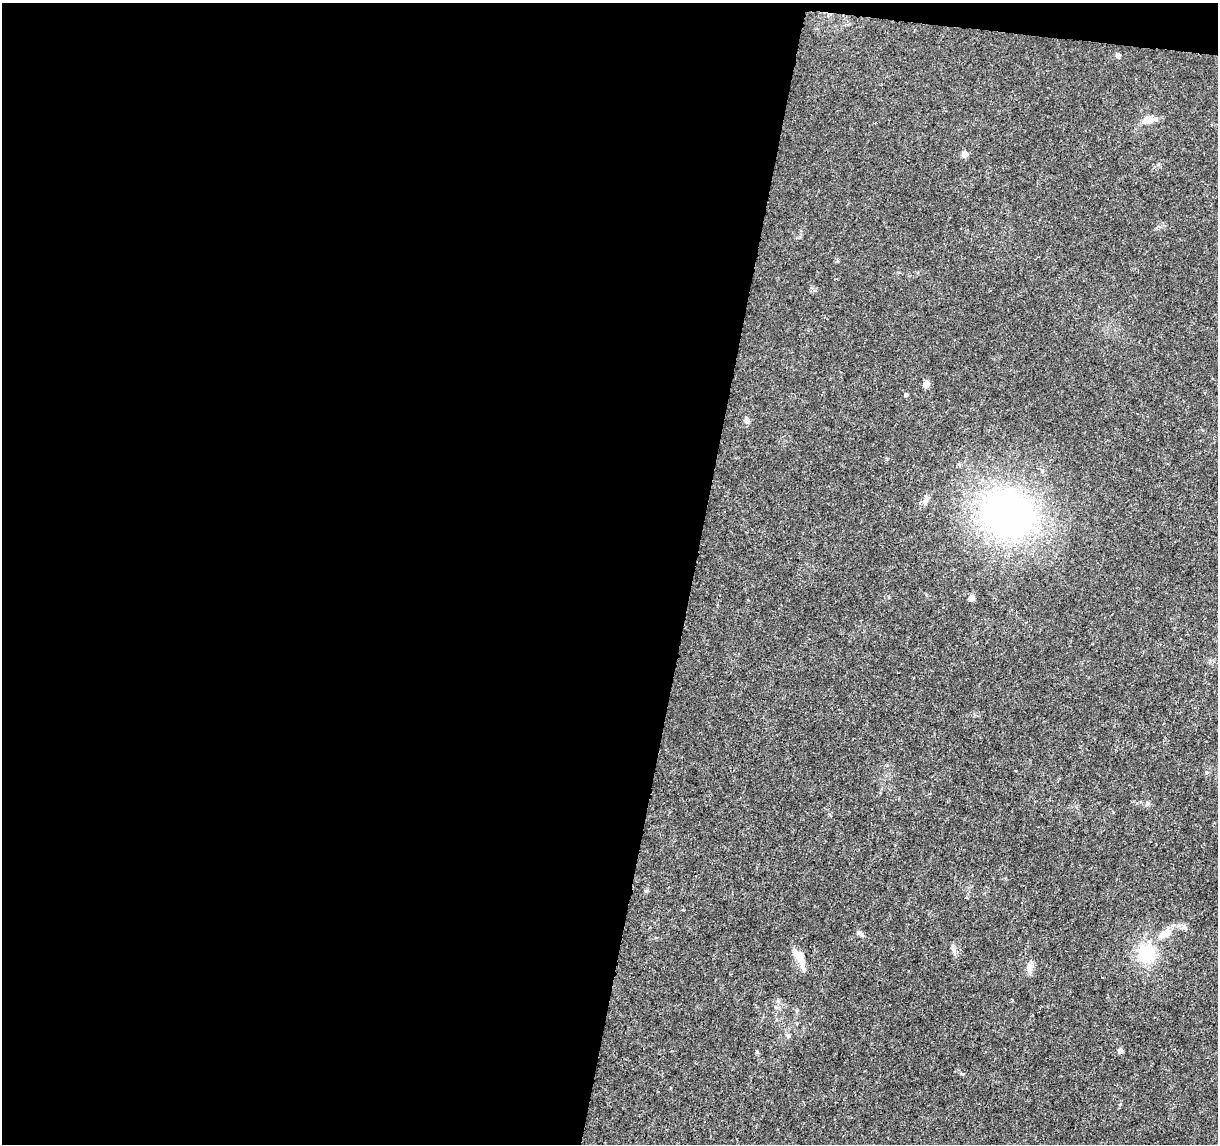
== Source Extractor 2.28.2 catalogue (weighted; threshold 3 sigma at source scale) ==
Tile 1 of 4 x 4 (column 1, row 1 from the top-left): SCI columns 3-1218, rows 3658-4799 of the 4875 x 5084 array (HDU 1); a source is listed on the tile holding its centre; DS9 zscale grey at full resolution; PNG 1220 x 1146 px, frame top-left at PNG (2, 3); no overlay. Shown black and unused: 58% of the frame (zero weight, under 3 of 5 exposures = <1% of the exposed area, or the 3 px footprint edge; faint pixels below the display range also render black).
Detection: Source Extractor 2.28.2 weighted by HDU 2 'WHT'; one run over the whole footprint, this tile lists its part. Background 0.007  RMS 0.0012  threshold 0.00538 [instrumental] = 3 sigma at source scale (4.5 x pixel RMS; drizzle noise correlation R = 1.50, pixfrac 1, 0.0396/0.0396 arcsec/px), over >= 5 px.
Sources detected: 18; all 18 listed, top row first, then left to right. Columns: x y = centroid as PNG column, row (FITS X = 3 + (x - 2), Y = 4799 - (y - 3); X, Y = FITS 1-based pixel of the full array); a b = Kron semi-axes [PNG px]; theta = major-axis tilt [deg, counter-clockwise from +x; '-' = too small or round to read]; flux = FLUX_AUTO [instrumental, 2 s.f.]
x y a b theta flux
1118 55 6 5 - 0.27
1148 120 14 8 4 1.4
965 154 6 6 - 0.67
926 384 8 6 63 0.61
906 395 4 4 - 0.29
747 421 7 6 - 0.47
926 499 12 7 71 0.57
1008 514 58 51 -14 41
971 598 6 6 - 0.56
1148 804 7 6 - 0.26
860 933 9 5 -22 0.29
1165 934 21 10 27 1.8
953 949 10 5 -68 0.39
1146 953 27 24 -82 4.9
799 957 22 10 -59 1.6
1030 968 15 8 -90 0.78
788 1036 7 5 -41 0.27
1120 1051 5 5 - 0.48
Unlisted compact peaks at least as high as the median listed source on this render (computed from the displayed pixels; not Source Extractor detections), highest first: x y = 757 1052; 963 1074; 646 891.